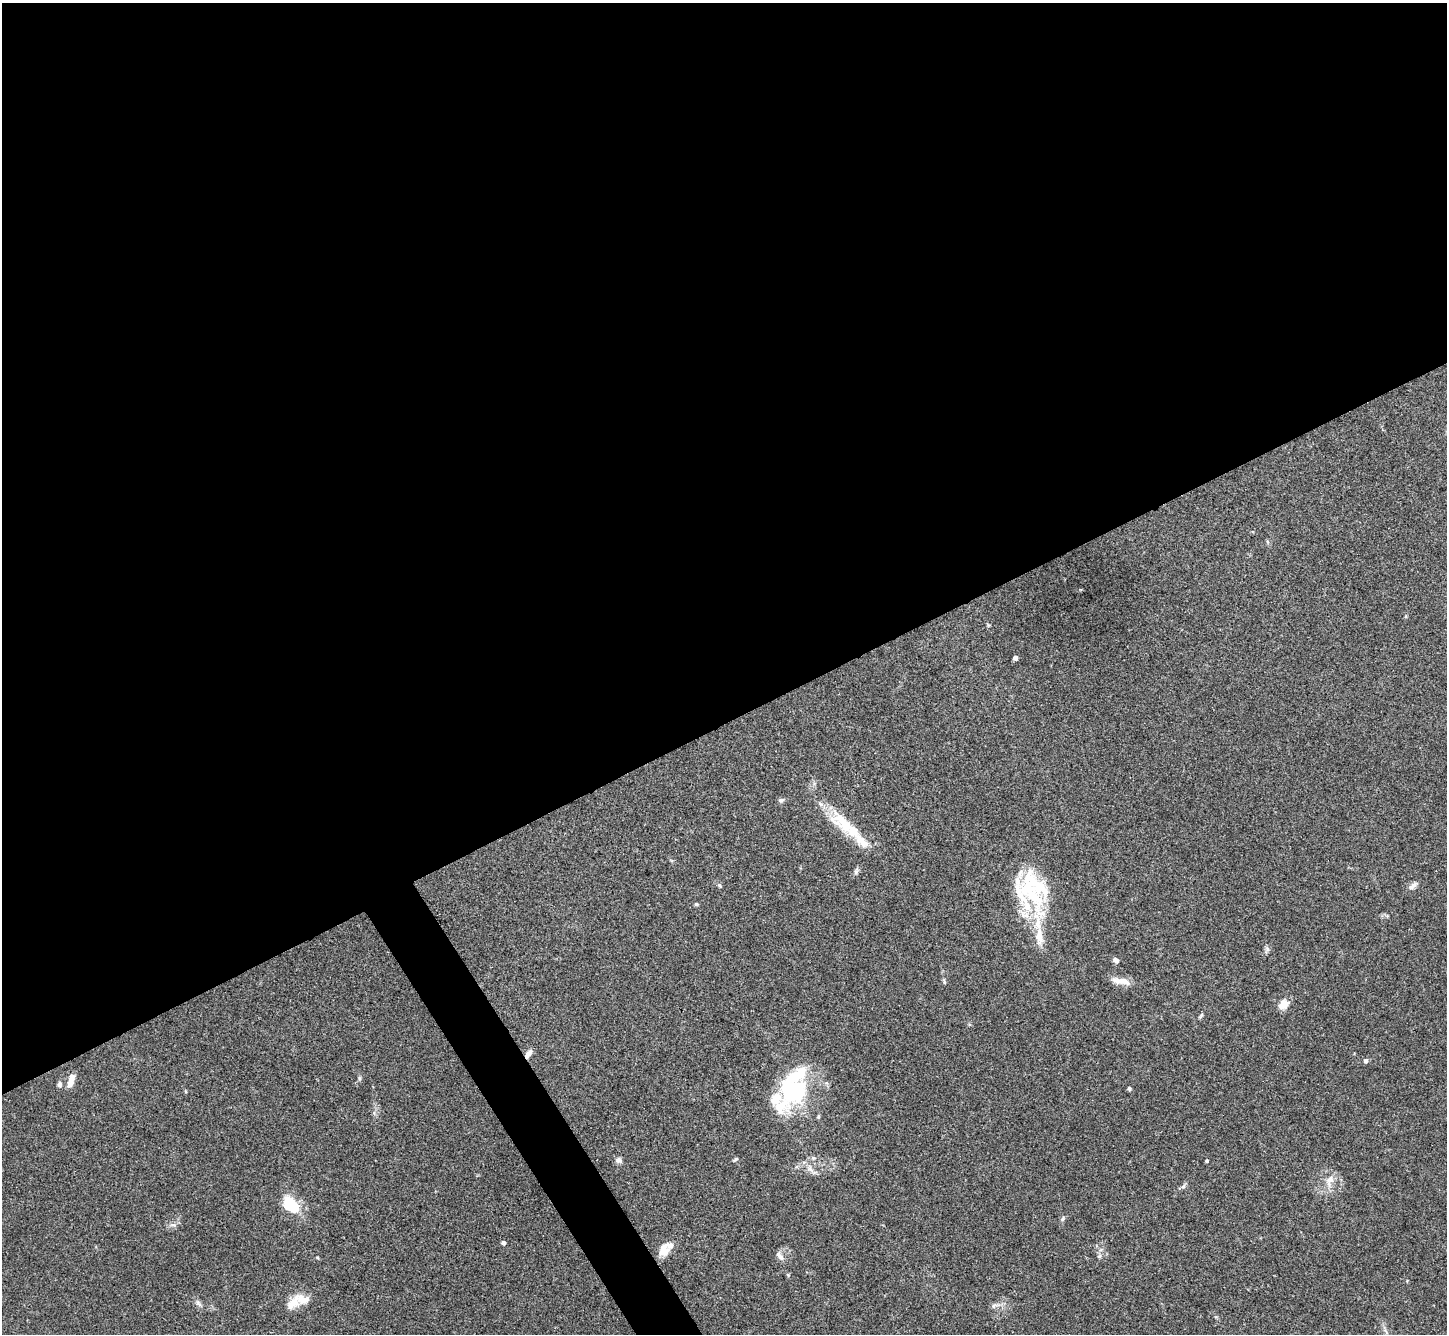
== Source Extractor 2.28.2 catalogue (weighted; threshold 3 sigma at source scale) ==
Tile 2 of 4 x 4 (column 2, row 1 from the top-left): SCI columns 1448-2892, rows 4152-5483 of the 5785 x 5776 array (HDU 1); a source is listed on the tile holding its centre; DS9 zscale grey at full resolution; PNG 1449 x 1336 px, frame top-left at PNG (2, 3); no overlay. Shown black and unused: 56% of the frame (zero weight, under 3 of 4 exposures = <1% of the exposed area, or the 3 px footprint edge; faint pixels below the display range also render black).
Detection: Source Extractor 2.28.2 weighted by HDU 2 'WHT'; one run over the whole footprint, this tile lists its part. Background 0.0707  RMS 0.0055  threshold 0.0248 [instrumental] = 3 sigma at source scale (4.5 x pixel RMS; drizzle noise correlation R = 1.50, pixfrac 1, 0.05/0.05 arcsec/px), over >= 5 px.
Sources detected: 53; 3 inside a brighter object's white glare — not listed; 11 inside a brighter listed object's ellipse — not listed separately; the other 39 listed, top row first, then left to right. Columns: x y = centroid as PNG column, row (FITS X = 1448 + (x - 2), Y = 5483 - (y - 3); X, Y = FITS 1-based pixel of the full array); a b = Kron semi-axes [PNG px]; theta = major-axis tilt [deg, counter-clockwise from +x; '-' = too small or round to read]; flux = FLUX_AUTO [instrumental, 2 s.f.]
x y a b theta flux
1015 658 4 4 - 2.5
781 800 7 6 - 1.4
844 824 47 20 -40 24
856 871 9 5 70 1.4
720 886 7 4 -31 0.72
1413 886 14 6 37 2.4
1029 891 72 29 -51 43
696 904 5 4 - 0.76
1267 949 8 6 65 1.4
1116 960 6 5 - 2.2
1121 981 26 8 -10 5.4
944 982 7 4 -76 0.8
1283 1004 13 10 43 5.6
1201 1016 11 3 45 0.91
528 1054 10 6 54 3.5
1366 1061 5 5 - 1.5
360 1078 7 4 -90 0.88
70 1083 11 8 72 3.7
60 1084 8 6 -88 1.5
1129 1088 4 4 - 1.3
795 1090 31 27 69 45
813 1158 5 5 - 0.84
735 1159 7 4 38 0.77
619 1160 8 8 - 1.9
1207 1161 4 3 - 0.67
810 1169 16 5 -52 2.8
1330 1179 13 10 38 4.9
1183 1186 7 6 - 1.3
289 1203 15 13 -83 16
1063 1219 7 5 70 1.1
173 1225 10 5 -7 1.8
503 1243 4 4 - 1.7
665 1249 21 12 46 8
780 1256 14 7 -53 2.6
1099 1256 6 5 - 1.1
788 1275 5 5 - 0.6
198 1303 11 6 -56 1.9
293 1303 22 13 33 7.1
994 1306 11 6 20 2
Overlapping masked pixels (flux is a lower limit): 1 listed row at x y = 528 1054